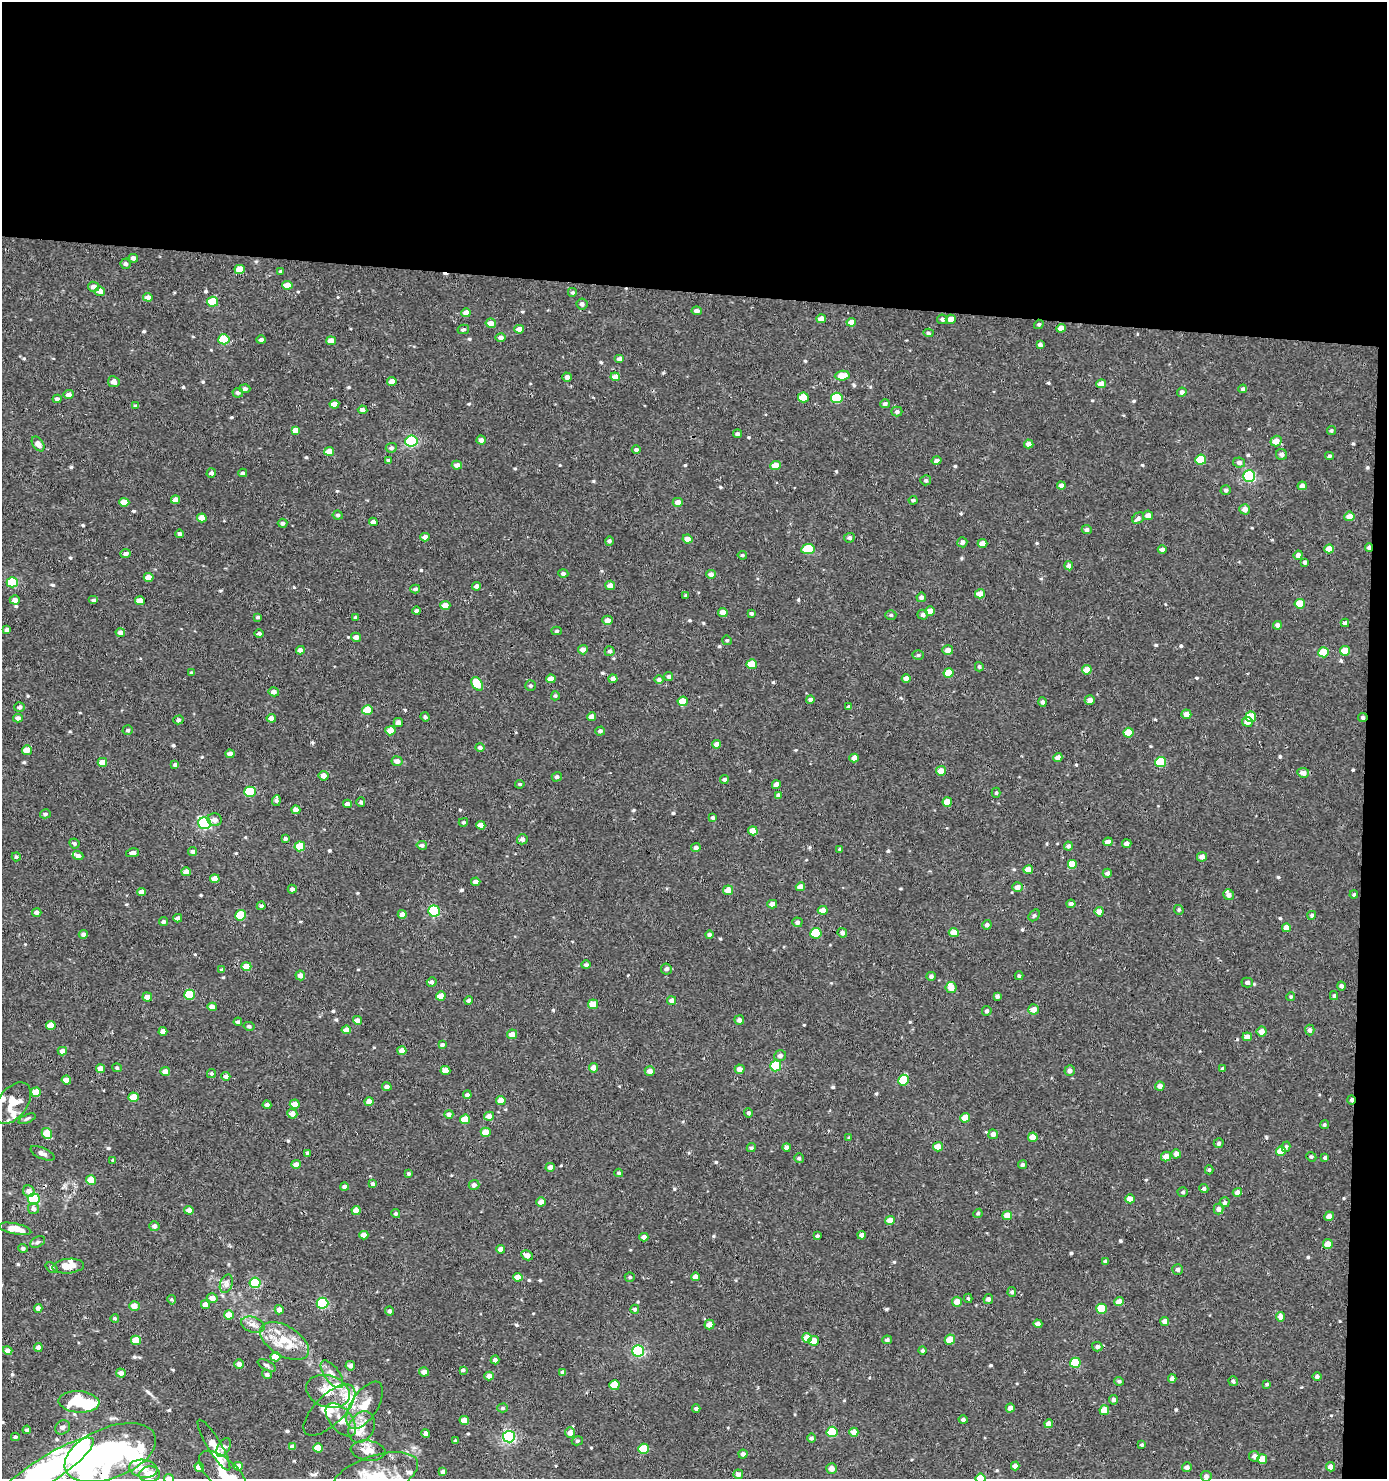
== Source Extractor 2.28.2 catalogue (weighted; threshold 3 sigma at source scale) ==
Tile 3 of 3 x 3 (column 3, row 1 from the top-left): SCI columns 2969-4353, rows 2954-4430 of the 4454 x 4431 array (HDU 1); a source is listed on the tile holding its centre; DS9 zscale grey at full resolution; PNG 1389 x 1481 px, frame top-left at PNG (2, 2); each listed source drawn as its Kron ellipse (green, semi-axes under 4 px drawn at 4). Shown black and unused: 21% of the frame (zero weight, under 3 of 4 exposures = <1% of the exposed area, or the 3 px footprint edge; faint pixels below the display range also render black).
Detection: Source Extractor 2.28.2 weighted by HDU 2 'WHT'; one run over the whole footprint, this tile lists its part. Background 0.00299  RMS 0.0019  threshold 0.00838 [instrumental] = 3 sigma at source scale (4.5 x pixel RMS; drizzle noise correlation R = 1.50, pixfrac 1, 0.05/0.05 arcsec/px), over >= 5 px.
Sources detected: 635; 4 inside a brighter object's white glare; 1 cosmic-ray / hot-pixel residue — neither listed nor drawn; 18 inside a brighter listed object's ellipse — not listed separately; of the other 612, all 500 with FLUX_AUTO >= 0.272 (the completeness limit of this list) listed and drawn (112 fainter detections not listed), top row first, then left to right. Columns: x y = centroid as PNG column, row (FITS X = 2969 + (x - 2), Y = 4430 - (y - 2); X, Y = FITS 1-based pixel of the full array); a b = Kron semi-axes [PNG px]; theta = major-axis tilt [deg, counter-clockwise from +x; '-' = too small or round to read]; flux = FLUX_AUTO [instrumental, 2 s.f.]
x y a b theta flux
133 258 4 4 - 0.74
126 264 5 5 - 0.48
240 269 5 4 - 3
281 271 4 3 - 0.32
287 285 5 4 - 2.1
93 287 5 5 - 1
100 291 5 4 - 1.1
573 292 5 5 - 0.28
148 297 5 4 - 0.96
212 302 5 5 - 5.2
582 304 5 5 - 0.52
697 311 5 4 - 0.64
466 313 5 4 - 1.3
821 319 5 4 - 1.4
942 319 5 4 - 0.51
951 319 5 4 - 1.7
851 322 5 4 - 1.3
491 323 5 4 - 1.4
1039 324 5 4 - 0.31
1061 328 5 4 - 1.6
463 329 6 4 14 0.42
519 329 5 4 - 1.3
928 333 5 4 - 0.33
501 338 5 4 - 0.64
224 339 5 5 - 7.8
261 340 4 4 - 0.6
331 341 5 4 - 1.6
1040 344 4 3 - 0.5
620 359 5 4 - 0.84
842 376 7 5 6 2.6
567 377 4 4 - 0.8
615 377 4 4 - 1.8
392 381 5 4 - 1.2
114 382 6 5 - 0.95
1101 384 5 4 - 1.8
245 389 5 4 - 0.62
1243 389 4 4 - 0.45
1182 392 5 4 - 0.62
238 393 5 5 - 0.47
69 395 5 4 - 1.1
803 397 5 5 - 3.4
837 398 6 5 - 9.7
57 399 4 4 - 0.51
334 404 5 4 - 1.3
885 404 5 4 - 0.46
136 406 4 4 - 0.37
363 410 5 4 - 0.92
897 412 5 5 - 0.49
296 430 4 4 - 1.6
1331 430 5 4 - 0.29
737 434 4 4 - 0.42
481 440 4 4 - 0.6
411 441 6 5 - 23
1276 441 5 5 - 1.7
38 444 8 5 -56 1.2
1029 444 5 4 - 0.8
391 448 5 5 - 0.44
636 450 4 4 - 0.35
329 451 5 4 - 1.8
1282 454 5 5 - 0.71
1329 456 4 3 - 0.35
388 460 4 3 - 0.33
1201 460 5 5 - 5.7
937 461 5 4 - 0.6
1239 462 6 5 - 0.66
457 465 5 4 - 0.87
776 466 5 4 - 2.4
211 473 5 4 - 0.49
243 473 4 4 - 0.47
1249 476 6 6 - 23
926 480 5 5 - 0.33
1061 486 4 4 - 0.85
1302 486 4 4 - 0.99
1226 490 5 5 - 0.43
175 500 4 4 - 1.3
913 500 4 3 - 0.38
124 502 5 4 - 2.5
678 502 5 4 - 1
1245 509 5 5 - 1.3
338 515 5 4 - 0.35
1148 515 5 5 - 1
1349 516 5 4 - 1.6
202 518 5 4 - 1.5
1138 518 6 5 - 0.5
373 522 4 4 - 0.79
283 523 5 4 - 0.39
1087 530 5 4 - 0.54
180 534 4 4 - 0.51
425 537 4 4 - 1
849 538 5 5 - 0.5
687 539 5 4 - 1.2
609 541 4 4 - 0.44
962 542 5 5 - 0.61
983 543 5 4 - 1.5
1369 548 4 3 - 0.64
808 549 6 5 - 7.9
1162 549 4 4 - 0.53
1329 549 5 4 - 2.1
125 554 5 4 - 0.66
742 555 5 4 - 0.31
1298 555 4 4 - 0.84
1305 562 4 3 - 0.46
1069 566 4 4 - 0.82
563 573 5 4 - 0.47
711 574 5 4 - 0.88
149 577 5 4 - 1.6
12 582 5 5 - 9.9
610 585 5 4 - 1
477 586 4 4 - 0.73
415 589 5 4 - 0.41
980 594 5 4 - 1.4
686 596 4 3 - 0.32
921 597 5 4 - 0.62
15 600 5 4 - 0.89
94 600 5 4 - 0.37
140 601 5 4 - 1.7
1300 604 5 5 - 4.4
445 605 5 4 - 1.6
417 611 4 4 - 0.54
930 611 5 4 - 1.6
723 612 5 4 - 1.6
751 613 4 3 - 0.33
891 615 5 4 - 0.32
923 615 5 5 - 0.59
258 617 3 3 - 0.3
356 617 4 4 - 0.36
608 620 5 4 - 1.2
1345 623 4 4 - 0.53
1277 625 4 4 - 0.77
7 629 4 4 - 0.44
557 631 5 4 - 0.3
120 632 5 4 - 0.7
259 633 5 4 - 0.38
356 637 5 4 - 0.93
727 640 5 4 - 0.28
300 650 4 4 - 0.8
583 650 5 4 - 0.92
948 650 5 5 - 1.2
610 651 5 5 - 0.43
1345 651 5 4 - 3.3
1323 652 5 5 - 4.1
918 655 5 5 - 0.32
752 664 5 5 - 2.9
979 667 5 4 - 0.32
1087 670 5 4 - 2.1
191 673 3 3 - 0.38
949 673 5 5 - 3.2
669 677 4 4 - 0.39
906 678 4 4 - 1.1
551 679 5 4 - 1.6
613 679 4 4 - 0.95
659 680 4 4 - 0.52
477 684 7 5 -57 4.5
531 686 5 5 - 0.31
274 692 5 4 - 0.8
555 696 4 4 - 0.28
810 700 4 4 - 0.52
1090 700 5 4 - 0.92
683 701 5 4 - 3.3
1042 702 4 4 - 0.45
19 707 5 4 - 0.44
849 707 4 4 - 0.34
367 710 5 5 - 3.6
1186 714 5 4 - 1.4
425 717 5 4 - 0.37
591 717 4 4 - 1
1251 717 5 5 - 5.6
1363 717 4 4 - 0.37
18 718 5 4 - 0.78
271 718 5 4 - 1.3
178 720 5 4 - 0.3
1247 722 5 5 - 1
398 723 4 4 - 0.8
128 730 5 4 - 0.32
390 731 5 4 - 2.6
600 731 5 4 - 0.49
1128 733 5 5 - 3.2
717 744 4 4 - 0.98
480 747 4 4 - 0.48
27 750 5 5 - 1.7
230 754 4 4 - 0.74
1058 757 5 4 - 0.9
854 758 5 4 - 0.98
397 761 5 5 - 0.84
102 762 5 4 - 2.2
1161 762 5 5 - 6.7
175 764 4 4 - 0.33
941 771 5 5 - 1.7
1303 773 6 5 - 1.1
324 776 5 5 - 1.1
557 777 5 4 - 0.38
724 779 4 4 - 0.36
520 784 5 4 - 0.29
776 785 4 4 - 1.1
250 792 5 5 - 8.4
996 793 5 4 - 0.29
778 795 4 4 - 0.54
276 801 5 4 - 0.43
361 802 4 4 - 0.36
947 802 5 4 - 2.5
347 804 4 4 - 0.97
296 810 4 4 - 1
45 814 5 4 - 0.36
713 818 4 4 - 0.37
215 820 7 6 - 0.84
463 822 4 4 - 0.28
204 823 6 6 - 28
481 825 4 4 - 1.3
753 831 5 4 - 1.9
285 839 4 3 - 0.54
522 839 5 5 - 0.66
1108 842 5 4 - 0.98
74 843 5 4 - 0.37
1127 843 5 4 - 0.78
422 845 5 4 - 0.49
300 846 5 5 - 5.2
1068 846 4 4 - 0.48
696 847 5 4 - 0.59
840 849 4 3 - 0.33
193 851 4 4 - 0.51
132 853 7 4 11 0.7
78 856 5 4 - 0.8
16 857 4 4 - 0.32
1202 857 5 4 - 0.96
1072 864 5 5 - 2.9
1028 870 5 4 - 1.8
186 872 4 4 - 1.1
1107 873 4 4 - 0.5
215 879 5 4 - 1.7
476 882 4 4 - 0.95
800 887 5 4 - 1.6
1017 887 5 5 - 1.2
292 889 4 4 - 0.5
728 890 5 4 - 2
141 892 4 4 - 1.1
1229 895 6 5 - 0.7
1354 895 4 4 - 0.36
772 904 5 4 - 1.1
1071 904 4 4 - 0.61
261 906 4 4 - 0.44
823 910 5 4 - 1.3
1179 910 5 4 - 0.32
434 911 6 5 - 17
37 912 5 4 - 0.64
1099 912 5 4 - 1.2
402 914 4 4 - 1
240 915 5 5 - 6.9
1034 915 6 5 - 0.32
1312 915 4 4 - 0.38
178 918 4 4 - 0.67
163 922 4 4 - 0.41
797 922 5 5 - 0.48
987 925 5 4 - 0.6
1286 928 4 4 - 1.3
954 932 5 4 - 1.9
816 933 5 5 - 7.4
842 933 5 4 - 0.54
83 934 4 4 - 0.48
709 935 4 4 - 0.37
586 965 5 4 - 0.4
246 966 5 4 - 2.5
666 969 5 5 - 0.6
222 970 4 4 - 0.35
300 975 5 5 - 0.98
931 976 5 4 - 0.48
1019 976 4 4 - 0.33
432 982 5 5 - 0.46
1247 982 5 5 - 0.5
1341 986 4 4 - 0.48
951 988 5 5 - 1.8
189 995 5 5 - 9
441 996 4 4 - 1.5
997 996 4 3 - 0.46
1334 996 4 3 - 0.34
147 997 5 4 - 1.2
1291 997 4 4 - 0.27
469 1000 4 4 - 0.58
671 1000 4 4 - 0.76
593 1004 5 4 - 2.5
212 1007 5 4 - 1.1
1034 1009 5 5 - 1.4
987 1011 5 4 - 0.44
357 1020 4 4 - 1
739 1020 5 5 - 0.59
238 1022 4 3 - 0.39
51 1025 5 4 - 2.1
249 1026 5 4 - 0.4
346 1030 4 4 - 1.5
1310 1030 5 4 - 0.6
163 1031 4 4 - 0.97
1262 1031 5 5 - 1.4
512 1034 5 5 - 1.3
1247 1037 5 4 - 1.3
442 1045 4 4 - 0.38
62 1051 5 4 - 1.1
402 1051 4 4 - 1.1
780 1056 6 5 - 0.55
776 1066 5 5 - 9.7
117 1068 5 4 - 0.29
594 1068 5 4 - 1.2
101 1069 4 4 - 1.5
740 1069 5 4 - 1.1
1222 1069 4 4 - 0.37
445 1070 5 4 - 1.8
165 1071 5 4 - 1.3
650 1071 5 4 - 1
1070 1071 5 5 - 0.72
211 1074 4 4 - 0.36
226 1076 4 4 - 0.84
66 1080 5 4 - 1.7
903 1080 5 5 - 8.5
1160 1086 5 4 - 0.97
387 1087 5 4 - 0.77
36 1092 5 5 - 3.3
467 1095 4 4 - 0.54
134 1097 5 4 - 2.7
1351 1100 4 3 - 0.48
501 1101 5 4 - 1.8
369 1102 4 4 - 1.3
13 1103 24 14 52 3.4
295 1104 5 4 - 1.5
267 1105 4 4 - 0.6
748 1113 4 4 - 0.41
292 1114 5 4 - 1.2
449 1114 4 4 - 0.58
489 1116 5 4 - 1
965 1118 4 4 - 2.4
27 1119 9 4 24 0.33
465 1119 5 4 - 3.2
1324 1125 4 4 - 0.34
486 1132 5 4 - 2.6
47 1133 6 5 - 3.2
993 1134 5 5 - 0.89
1033 1137 5 4 - 2.2
849 1138 4 4 - 0.31
1219 1143 5 5 - 0.4
787 1147 4 4 - 0.69
938 1147 5 4 - 1.7
1286 1147 5 4 - 0.32
751 1148 5 4 - 0.32
1281 1151 5 5 - 2.8
42 1153 13 5 -24 0.66
308 1153 4 3 - 0.45
1176 1154 4 4 - 0.96
1166 1157 5 4 - 1.7
1311 1157 5 4 - 0.29
799 1158 5 4 - 0.4
1325 1158 4 3 - 0.34
113 1160 3 3 - 0.28
296 1164 5 4 - 0.78
1023 1165 4 4 - 0.43
550 1167 4 4 - 0.86
1209 1170 4 4 - 0.29
619 1173 4 4 - 0.34
409 1174 4 4 - 0.29
91 1180 5 5 - 3.1
373 1184 4 4 - 0.38
474 1185 5 5 - 0.68
344 1187 4 4 - 0.52
1204 1188 4 4 - 0.39
29 1191 6 5 - 1
1183 1192 5 4 - 0.3
1237 1192 5 4 - 0.93
34 1199 6 5 - 18
1130 1199 4 4 - 1.6
541 1202 5 4 - 1.1
1224 1202 5 5 - 0.39
34 1209 5 5 - 0.61
1218 1209 5 5 - 0.65
189 1210 5 4 - 1.2
356 1210 4 4 - 1.5
978 1213 5 4 - 0.32
396 1214 4 4 - 0.29
1007 1216 4 4 - 2.3
1329 1216 5 4 - 1.2
890 1220 5 4 - 2.1
154 1226 5 5 - 0.68
15 1229 16 5 -12 2.5
364 1235 4 4 - 1.3
862 1235 4 4 - 1.1
817 1236 4 3 - 0.4
644 1237 4 4 - 0.93
38 1242 8 5 27 0.43
1328 1244 5 5 - 2
23 1248 4 4 - 0.42
501 1249 4 4 - 1.2
527 1255 6 4 -30 1
1105 1262 4 4 - 0.43
68 1266 16 7 5 2.1
51 1268 6 4 -39 0.29
1178 1269 5 5 - 0.58
518 1277 5 4 - 1.6
630 1277 5 4 - 0.29
695 1277 4 4 - 1.2
255 1283 5 5 - 14
226 1284 9 6 72 0.68
1012 1292 5 4 - 0.39
212 1298 5 4 - 1.2
968 1298 4 3 - 0.28
988 1299 5 4 - 0.61
172 1300 5 4 - 0.29
957 1302 5 5 - 1.3
1119 1302 5 4 - 1.9
322 1303 6 5 - 16
205 1305 4 4 - 1.3
134 1306 5 4 - 1.4
38 1308 4 4 - 0.73
635 1309 4 4 - 0.34
1102 1309 5 5 - 5.7
279 1310 4 4 - 0.92
389 1311 4 4 - 0.4
229 1315 5 4 - 2.3
1280 1317 5 4 - 1.2
115 1318 4 4 - 0.3
1165 1321 4 4 - 1.1
709 1324 5 4 - 1.4
1038 1324 4 4 - 0.92
253 1325 12 7 -17 1.1
807 1338 5 5 - 2.2
136 1340 5 4 - 2.7
887 1340 5 4 - 0.4
950 1340 5 5 - 2.6
285 1341 27 15 -31 5.6
814 1341 5 5 - 2.7
38 1347 4 4 - 0.86
1097 1347 5 4 - 0.52
923 1350 4 4 - 0.29
8 1351 5 4 - 1
638 1351 6 5 - 25
275 1357 5 4 - 2.8
495 1360 4 4 - 0.64
1075 1363 5 5 - 7.9
239 1364 5 4 - 0.9
267 1365 10 4 -29 0.45
350 1366 5 4 - 0.72
463 1370 3 3 - 0.35
424 1372 5 4 - 1.1
563 1372 4 4 - 0.69
121 1373 5 4 - 0.83
267 1374 5 4 - 0.51
332 1374 16 7 -54 1.5
489 1376 4 4 - 0.94
1317 1377 5 4 - 0.49
1172 1378 4 4 - 0.72
1119 1381 5 4 - 0.32
1233 1381 5 4 - 0.45
1267 1384 4 3 - 0.3
614 1385 5 5 - 4
328 1391 22 16 -18 3.6
1114 1400 5 5 - 0.49
79 1402 20 10 -4 9
365 1405 27 13 57 3.7
503 1408 5 4 - 0.3
696 1408 4 4 - 0.41
1010 1408 4 4 - 0.73
329 1410 33 15 45 4.1
1104 1410 5 5 - 2.6
341 1420 20 11 -49 2.3
464 1420 5 4 - 1.7
963 1420 4 4 - 0.45
1049 1424 4 4 - 1.5
63 1427 8 6 41 0.48
362 1427 16 12 63 2.3
27 1430 4 4 - 0.44
832 1432 5 5 - 8.2
854 1432 4 4 - 1.8
426 1433 4 4 - 1.1
570 1433 5 5 - 0.99
15 1437 4 4 - 0.41
509 1437 6 6 - 35
811 1438 4 4 - 0.46
455 1441 3 3 - 0.32
577 1441 5 4 - 0.3
214 1445 29 7 -59 1.9
1142 1445 4 4 - 0.27
224 1447 10 6 60 0.53
292 1447 4 4 - 0.86
318 1448 5 4 - 2.5
643 1449 5 5 - 6.3
368 1450 17 10 -7 1.7
110 1453 48 25 21 50
743 1454 4 4 - 0.59
1254 1456 5 5 - 0.84
1262 1459 5 5 - 2.3
238 1466 5 4 - 1.8
1015 1466 4 4 - 0.91
199 1467 5 4 - 2
1187 1467 5 5 - 0.6
1330 1467 4 4 - 1
143 1469 14 9 -8 2.3
831 1469 5 5 - 1.1
45 1471 57 13 33 53
443 1472 4 4 - 0.61
150 1474 10 8 4 2.6
223 1474 30 14 -43 4
738 1474 5 4 - 0.67
375 1475 44 20 18 7.4
1206 1476 5 5 - 0.56
169 1478 5 4 - 1.3
981 1478 5 5 - 3.3
Overlapping masked pixels (flux is a lower limit): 6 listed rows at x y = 1369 548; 1363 717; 1351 1100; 110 1453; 45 1471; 981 1478
Isophote crosses this tile's border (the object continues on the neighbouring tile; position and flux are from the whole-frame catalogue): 6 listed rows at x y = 110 1453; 45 1471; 223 1474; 375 1475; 169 1478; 981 1478